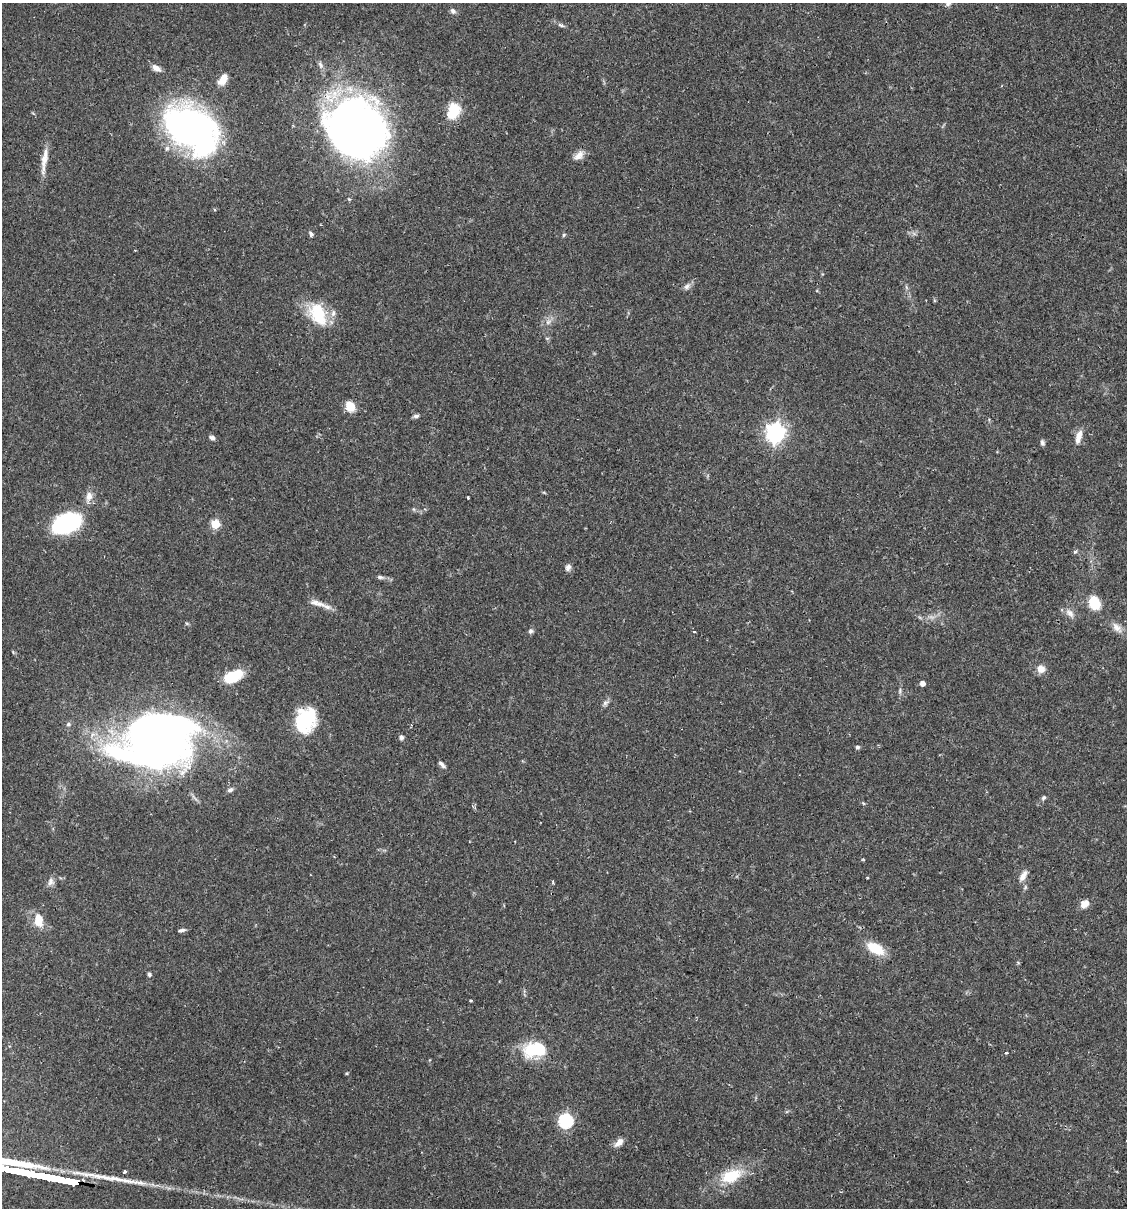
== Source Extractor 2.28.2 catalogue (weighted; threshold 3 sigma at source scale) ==
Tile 6 of 4 x 4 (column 2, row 2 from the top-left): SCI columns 1299-2423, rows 2431-3636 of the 4963 x 4856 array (HDU 1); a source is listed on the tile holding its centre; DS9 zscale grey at full resolution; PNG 1129 x 1210 px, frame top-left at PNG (2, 3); no overlay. Shown black and unused: <1% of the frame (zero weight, under 2 of 3 exposures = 3% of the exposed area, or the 3 px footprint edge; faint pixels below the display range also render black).
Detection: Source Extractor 2.28.2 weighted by HDU 2 'WHT'; one run over the whole footprint, this tile lists its part. Background 0.0646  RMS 0.005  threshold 0.0226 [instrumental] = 3 sigma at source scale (4.5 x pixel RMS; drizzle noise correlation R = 1.50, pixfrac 1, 0.05/0.05 arcsec/px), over >= 5 px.
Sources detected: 77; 1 too faint to see at this stretch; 3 inside a brighter object's white glare — not listed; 3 inside a brighter listed object's ellipse — not listed separately; the other 70 listed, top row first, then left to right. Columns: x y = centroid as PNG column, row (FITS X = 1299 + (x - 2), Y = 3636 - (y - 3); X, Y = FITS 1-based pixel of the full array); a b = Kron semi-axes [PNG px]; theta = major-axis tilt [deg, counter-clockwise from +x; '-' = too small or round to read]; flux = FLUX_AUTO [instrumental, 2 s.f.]
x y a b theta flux
948 3 8 6 51 1.7
453 11 9 7 -49 1.5
561 25 10 4 -24 1.2
320 65 11 5 -57 1.5
156 68 12 7 -30 2.7
223 79 14 8 57 4.8
453 111 20 14 71 12
191 130 44 30 -35 230
356 130 50 45 -47 350
579 155 16 9 40 3.7
44 160 23 9 78 5.7
311 234 7 5 -61 1.1
564 235 5 4 - 0.66
135 250 2 2 - 0.36
687 286 11 7 45 1.9
906 287 7 4 -71 0.86
318 314 31 19 -63 21
548 322 9 6 26 2.1
350 406 11 8 -67 7.7
416 416 8 5 8 1.2
775 433 8 7 - 250
1079 435 14 8 63 3.8
212 437 7 5 -19 1.5
1042 443 7 5 -76 1.2
544 493 6 3 -20 0.49
89 497 16 8 78 4
468 498 3 2 - 0.6
66 523 26 15 22 62
215 524 5 5 - 22
1075 552 5 5 - 0.8
568 567 9 7 70 1.8
380 577 10 5 -16 1.4
1094 603 14 11 -68 12
327 607 18 6 -20 3.3
1070 613 15 9 -44 3.3
1117 627 17 9 -46 3.8
530 631 6 6 - 1.2
694 632 3 2 - 0.46
1041 669 9 9 - 4.3
232 676 15 8 22 25
922 683 4 4 - 3.2
900 691 8 4 82 0.99
606 703 10 5 28 1.4
304 720 27 20 -84 28
68 724 6 5 - 1
401 737 6 6 - 1.3
156 742 75 53 15 340
857 747 6 4 -1 0.83
442 764 9 4 -44 1.6
230 790 8 5 25 1.4
1043 798 7 5 60 0.95
863 803 5 3 - 0.5
1023 876 14 7 59 3.4
867 878 3 2 - 0.43
51 882 11 9 84 2.4
553 882 6 3 84 0.6
1084 904 9 8 - 4.2
39 920 16 10 -84 8
181 930 9 4 10 1.2
876 949 18 10 -29 15
149 974 6 5 - 0.9
471 1000 3 3 - 0.5
533 1050 23 18 26 19
1006 1053 3 3 - 0.47
565 1121 6 6 - 86
619 1142 11 6 42 3.5
10 1169 22 3 -11 2700
124 1172 3 3 - 1.4
731 1176 19 11 20 19
62 1180 22 3 -10 2600
Overlapping masked pixels (flux is a lower limit): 1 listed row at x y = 62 1180
Isophote crosses this tile's border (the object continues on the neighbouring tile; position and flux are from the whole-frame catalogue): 2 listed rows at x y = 948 3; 10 1169